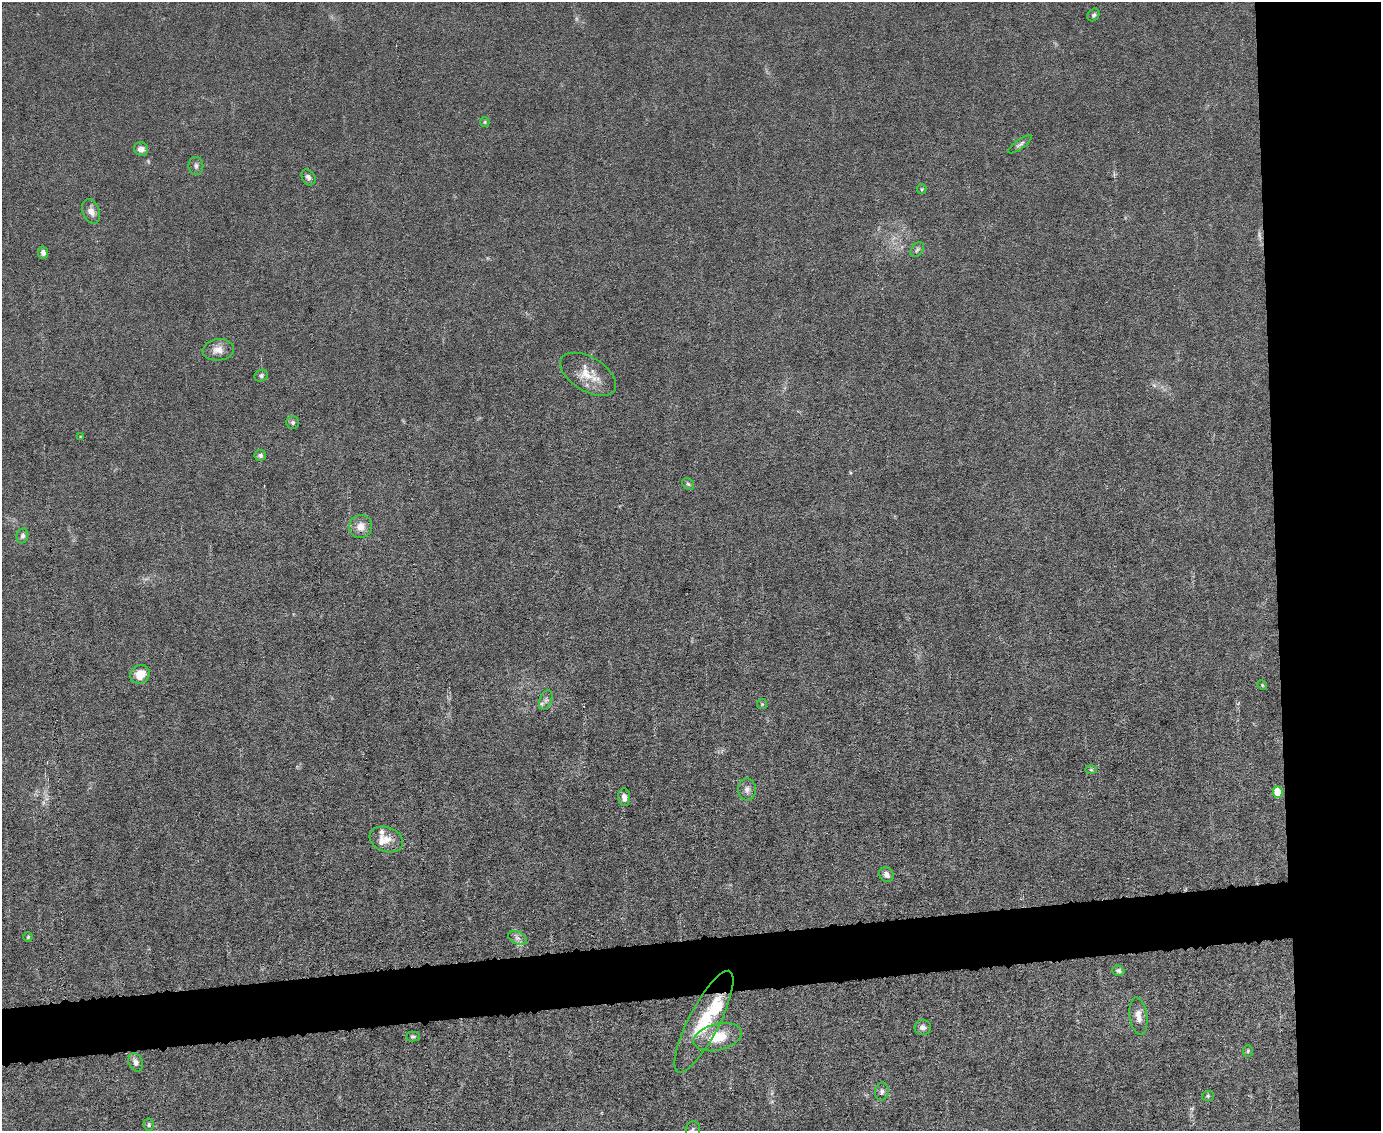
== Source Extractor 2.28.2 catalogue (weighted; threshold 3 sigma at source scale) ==
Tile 6 of 3 x 4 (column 3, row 2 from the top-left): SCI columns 2989-4367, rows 2261-3389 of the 4491 x 4519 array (HDU 1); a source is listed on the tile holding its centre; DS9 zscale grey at full resolution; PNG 1383 x 1133 px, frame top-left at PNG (2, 2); each listed source drawn as its Kron ellipse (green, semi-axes under 4 px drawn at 4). Shown black and unused: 12% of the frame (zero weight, under 6 of 12 exposures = <1% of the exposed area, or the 3 px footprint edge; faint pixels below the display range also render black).
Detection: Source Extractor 2.28.2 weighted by HDU 2 'WHT'; one run over the whole footprint, this tile lists its part. Background 0.0159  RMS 0.0032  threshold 0.0131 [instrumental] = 3 sigma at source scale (4.09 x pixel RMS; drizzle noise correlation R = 1.36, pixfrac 0.8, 0.05/0.05 arcsec/px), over >= 5 px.
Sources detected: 48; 2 too faint to see at this stretch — neither listed nor drawn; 3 inside a brighter listed object's ellipse — not listed separately; the other 43 listed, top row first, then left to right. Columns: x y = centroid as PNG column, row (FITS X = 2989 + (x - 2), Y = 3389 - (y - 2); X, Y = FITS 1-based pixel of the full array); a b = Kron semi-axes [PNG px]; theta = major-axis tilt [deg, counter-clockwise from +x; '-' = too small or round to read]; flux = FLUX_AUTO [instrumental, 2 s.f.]
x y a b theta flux
1093 15 7 5 49 0.57
485 122 5 4 - 0.37
1020 144 14 5 36 0.91
141 149 7 6 - 1.9
196 166 9 7 90 0.97
308 177 8 6 -58 1.2
922 189 5 4 - 0.36
91 211 13 8 -68 2.1
917 249 8 5 50 0.7
43 252 6 5 - 1.1
218 350 15 10 6 3
588 374 31 17 -31 6.5
261 376 7 5 30 0.66
293 422 6 6 - 0.7
80 437 3 2 - 0.22
260 455 6 5 - 0.74
688 484 6 5 - 0.55
361 527 11 11 - 3
22 536 7 5 79 1
140 674 10 9 - 4.1
1262 685 5 4 - 0.31
546 700 10 6 69 1.1
762 704 5 5 - 0.36
1091 770 6 4 -1 0.38
747 789 11 9 90 1.6
1278 792 6 5 - 6.8
624 797 9 5 -86 1.7
386 839 17 12 -19 3.6
886 875 8 7 - 1.4
28 937 4 4 - 0.36
517 938 10 6 -26 1.2
1118 971 6 5 - 0.62
1138 1016 19 9 -83 2.7
704 1022 57 15 63 16
923 1027 8 7 - 1.2
413 1036 7 5 0 0.54
718 1037 25 13 14 8.6
1248 1051 6 5 - 0.47
136 1062 9 7 -66 1.5
882 1091 9 6 79 1.1
1208 1096 6 5 - 0.49
149 1125 6 5 - 0.58
693 1130 8 7 - 0.89
Overlapping masked pixels (flux is a lower limit): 1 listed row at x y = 704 1022
Isophote crosses this tile's border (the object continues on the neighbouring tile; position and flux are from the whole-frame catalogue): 1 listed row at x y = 693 1130